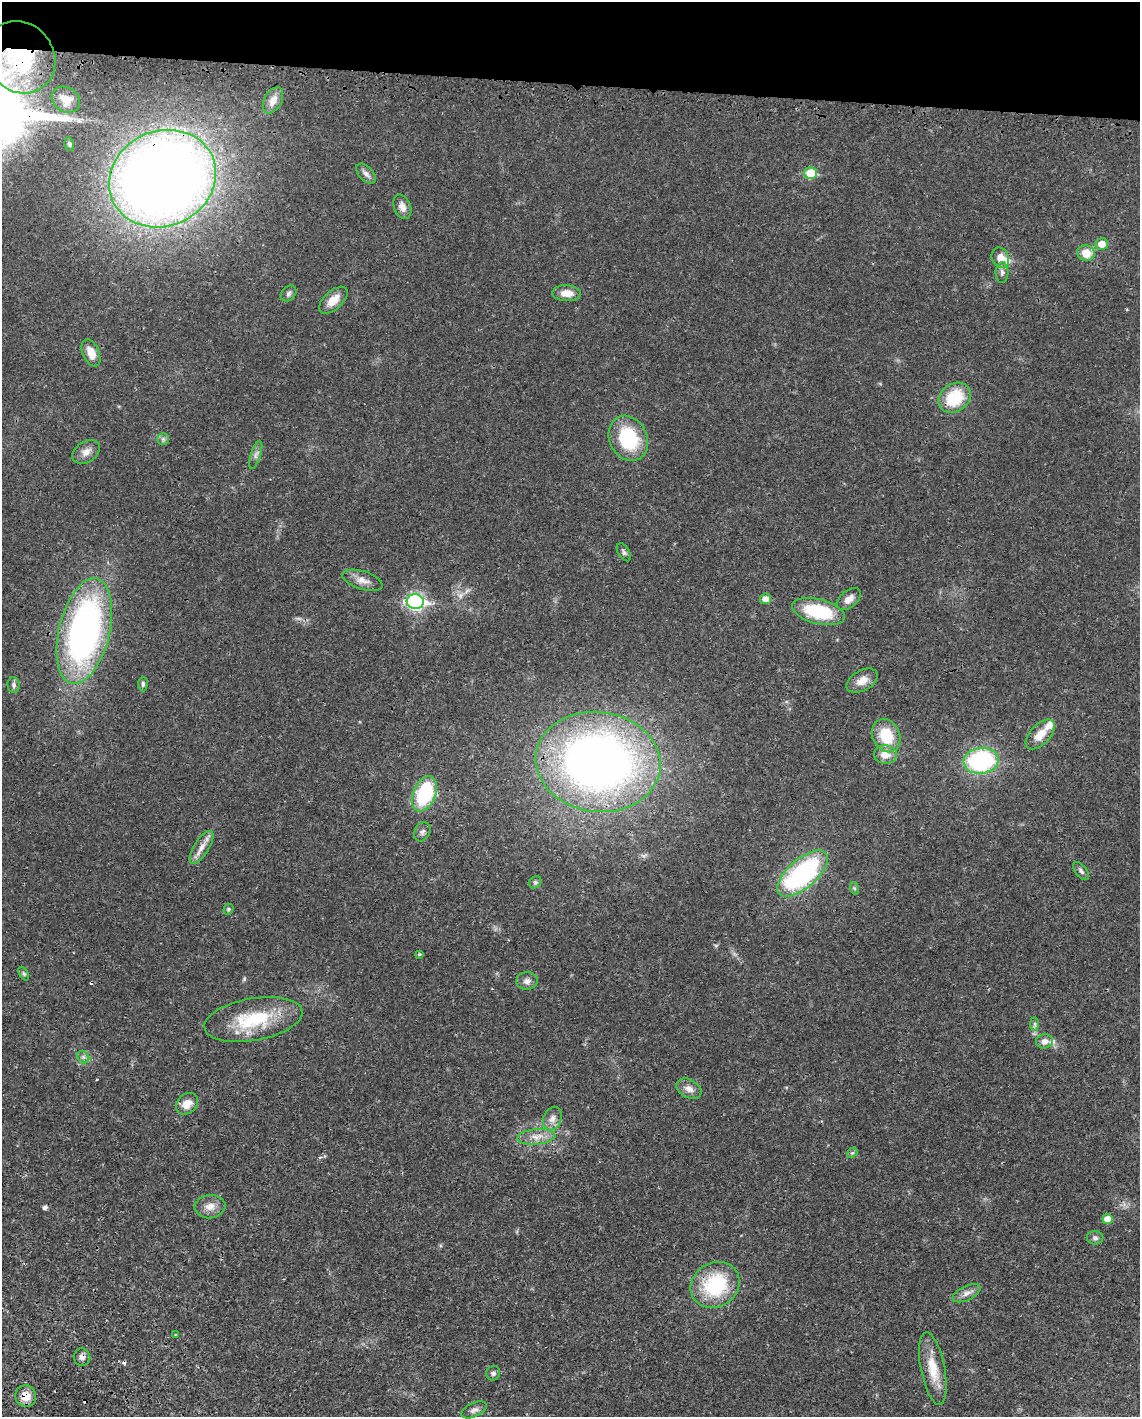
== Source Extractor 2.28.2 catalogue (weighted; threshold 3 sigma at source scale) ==
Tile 2 of 4 x 3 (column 2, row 1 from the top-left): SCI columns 1230-2367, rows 3090-4504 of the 4733 x 4651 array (HDU 1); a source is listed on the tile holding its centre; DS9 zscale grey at full resolution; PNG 1142 x 1419 px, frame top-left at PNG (2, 2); each listed source drawn as its Kron ellipse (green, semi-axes under 4 px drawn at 4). Shown black and unused: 6% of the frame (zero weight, under 3 of 4 exposures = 7% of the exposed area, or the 3 px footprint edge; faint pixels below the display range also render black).
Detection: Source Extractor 2.28.2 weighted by HDU 2 'WHT'; one run over the whole footprint, this tile lists its part. Background 0.0165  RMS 0.0028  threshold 0.0125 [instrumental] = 3 sigma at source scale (4.5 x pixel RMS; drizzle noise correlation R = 1.50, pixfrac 1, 0.05/0.05 arcsec/px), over >= 5 px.
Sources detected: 74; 4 cosmic-ray / hot-pixel residue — neither listed nor drawn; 3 inside a brighter listed object's ellipse — not listed separately; the other 67 listed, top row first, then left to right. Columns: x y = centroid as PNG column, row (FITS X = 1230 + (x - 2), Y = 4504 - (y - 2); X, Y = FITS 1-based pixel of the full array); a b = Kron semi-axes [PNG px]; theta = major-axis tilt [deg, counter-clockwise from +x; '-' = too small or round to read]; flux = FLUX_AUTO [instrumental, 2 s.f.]
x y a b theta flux
20 57 37 33 -53 32
66 100 15 12 -33 3.1
273 100 14 8 62 2.4
69 144 7 4 -79 0.49
810 173 6 6 - 8.5
366 174 12 7 -46 1.2
162 179 54 47 25 410
402 207 13 8 -68 1.9
1102 244 6 6 - 3.3
1086 253 9 8 - 4.2
1000 258 10 8 -66 2.5
1002 272 10 6 88 1
289 293 9 6 47 0.82
567 293 14 8 -3 3
333 300 17 9 42 3.5
91 353 14 8 -67 3.7
955 398 17 13 36 12
628 438 23 18 -64 17
163 439 6 5 - 0.62
86 452 15 10 33 2.2
256 455 14 5 73 1.1
624 552 10 5 -58 0.69
362 580 21 9 -17 2.6
765 599 5 5 - 2.4
849 599 14 8 39 2
415 602 8 7 - 76
818 612 27 12 -14 17
84 631 54 25 76 100
862 681 17 10 30 2.8
143 684 7 4 89 0.6
14 685 8 6 -82 0.78
1040 734 18 10 46 3.9
886 736 17 13 -64 9.3
885 754 11 9 -3 3.4
981 761 17 13 7 35
598 762 63 50 -7 190
425 794 18 11 67 21
422 832 10 7 61 1
201 847 19 7 58 2.4
1081 871 11 5 -52 0.79
803 874 31 14 41 42
535 882 6 5 - 0.52
854 888 6 4 -71 0.46
228 909 5 5 - 0.41
419 954 4 3 - 0.35
24 974 7 4 -58 0.48
527 981 11 8 6 1.4
253 1019 49 21 10 18
1035 1024 7 4 -89 0.54
1045 1041 8 7 - 1.6
83 1057 7 5 -45 0.69
689 1089 13 9 -29 2
187 1104 12 9 43 3.3
552 1119 12 9 66 1.8
536 1137 19 7 5 2.8
852 1153 6 4 41 0.39
210 1207 15 11 7 2.7
1107 1219 5 5 - 4
1095 1238 8 7 - 0.84
715 1285 25 22 34 20
966 1293 15 7 25 1.6
176 1334 3 3 - 0.53
82 1357 9 8 - 1.3
933 1369 37 12 -79 7.2
493 1373 7 7 - 0.76
26 1396 11 10 - 3.6
474 1410 13 7 25 1.3
Overlapping masked pixels (flux is a lower limit): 6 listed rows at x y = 20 57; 162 179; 91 353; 715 1285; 82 1357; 26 1396
Isophote crosses this tile's border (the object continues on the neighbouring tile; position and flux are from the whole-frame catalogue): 1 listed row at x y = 20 57